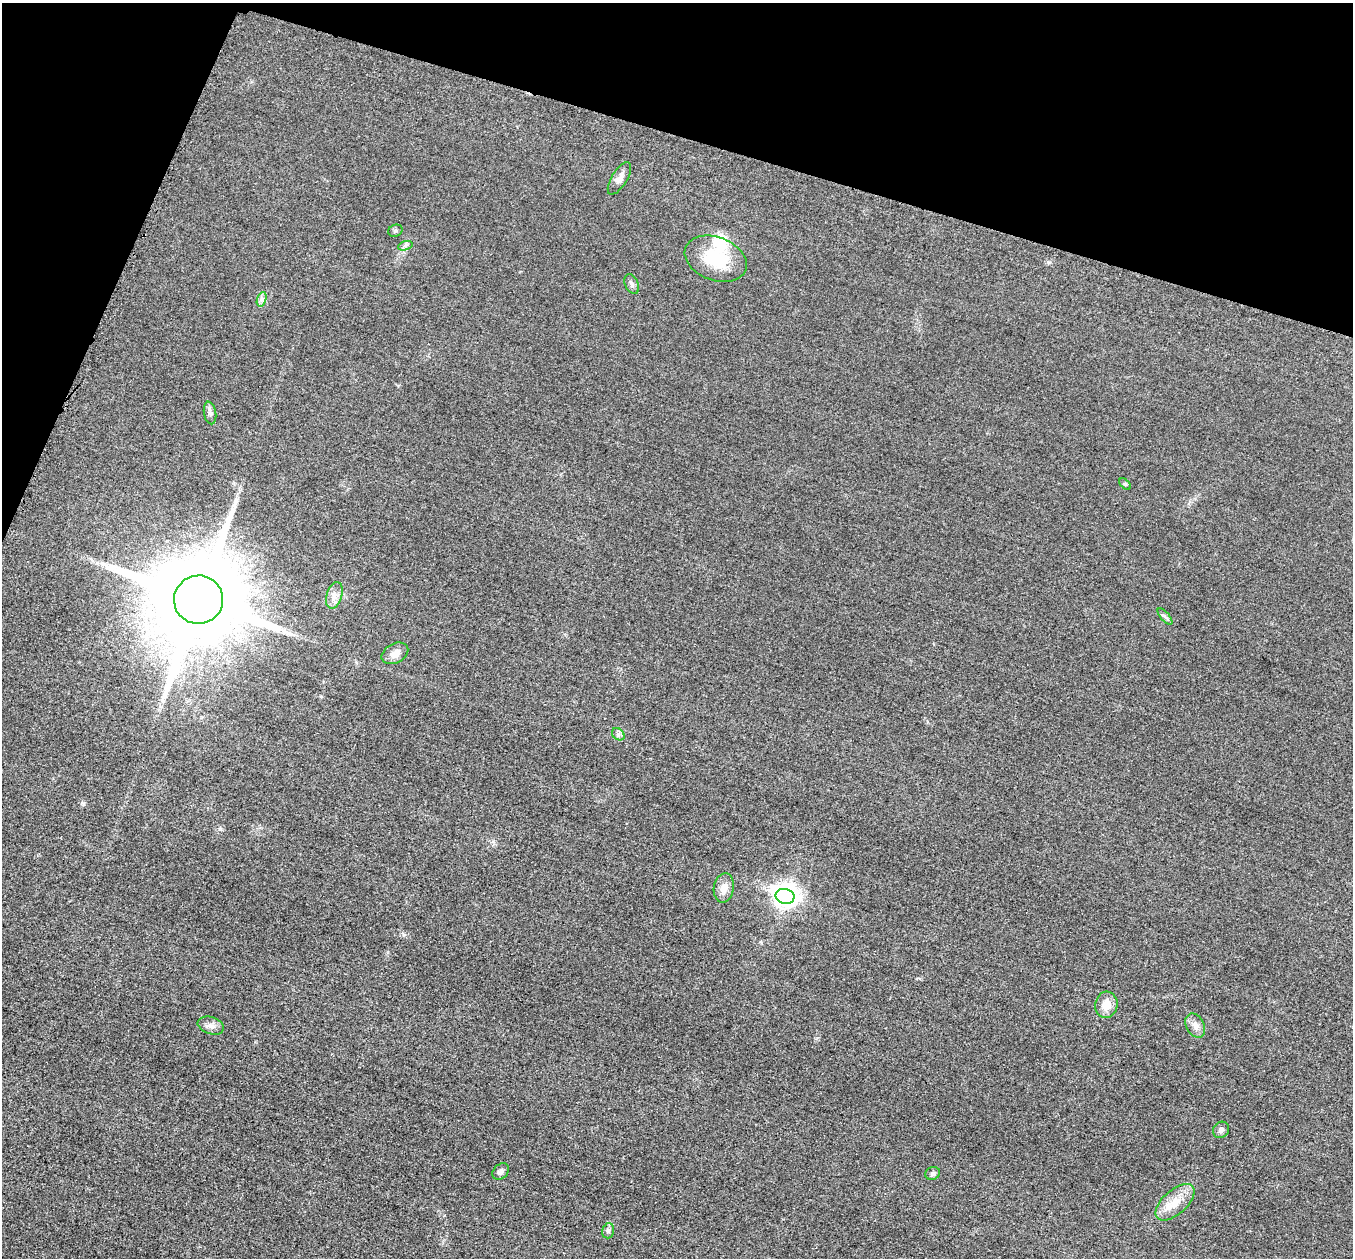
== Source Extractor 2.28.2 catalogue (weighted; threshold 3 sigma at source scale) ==
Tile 2 of 4 x 4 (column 2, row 1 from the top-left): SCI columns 1385-2735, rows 3966-5221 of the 5458 x 5501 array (HDU 1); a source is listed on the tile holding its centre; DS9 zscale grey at full resolution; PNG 1355 x 1260 px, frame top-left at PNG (2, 3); each listed source drawn as its Kron ellipse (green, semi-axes under 4 px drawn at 4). Shown black and unused: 15% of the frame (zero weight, under 3 of 5 exposures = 4% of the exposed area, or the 3 px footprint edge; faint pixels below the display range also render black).
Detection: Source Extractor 2.28.2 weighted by HDU 2 'WHT'; one run over the whole footprint, this tile lists its part. Background 0.0197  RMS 0.0051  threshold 0.0228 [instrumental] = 3 sigma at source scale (4.5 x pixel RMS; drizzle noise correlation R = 1.50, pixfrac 1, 0.05/0.05 arcsec/px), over >= 5 px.
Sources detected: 25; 1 inside a brighter object's white glare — neither listed nor drawn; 1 inside a brighter listed object's ellipse — not listed separately; the other 23 listed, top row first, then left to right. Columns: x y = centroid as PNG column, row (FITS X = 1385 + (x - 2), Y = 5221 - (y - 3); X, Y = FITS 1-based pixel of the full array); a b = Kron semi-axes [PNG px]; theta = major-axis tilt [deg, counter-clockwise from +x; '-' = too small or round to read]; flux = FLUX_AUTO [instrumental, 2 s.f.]
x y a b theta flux
619 178 18 7 59 3.1
395 231 7 6 - 0.97
405 246 7 4 19 1.1
716 259 32 21 -21 24
632 284 10 6 -63 1.6
262 299 7 4 71 1.3
210 413 11 6 -80 1.7
1125 484 7 4 -44 0.7
334 595 13 8 73 3.2
198 600 24 24 - 12000
1165 616 10 3 -50 1
395 653 14 9 28 3.9
618 734 7 5 -44 1.2
724 888 15 10 80 4.7
785 896 9 7 -13 180
1106 1005 13 11 76 6.3
1195 1025 13 9 -62 3.2
211 1026 13 8 -18 2.8
1221 1130 8 7 - 1.7
501 1172 9 7 46 1.7
933 1173 7 6 - 1.3
1175 1202 24 12 42 8.9
608 1231 8 5 74 1.3
Unlisted compact peaks at least as high as the median listed source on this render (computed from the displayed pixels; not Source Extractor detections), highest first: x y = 83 804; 493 841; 404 935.